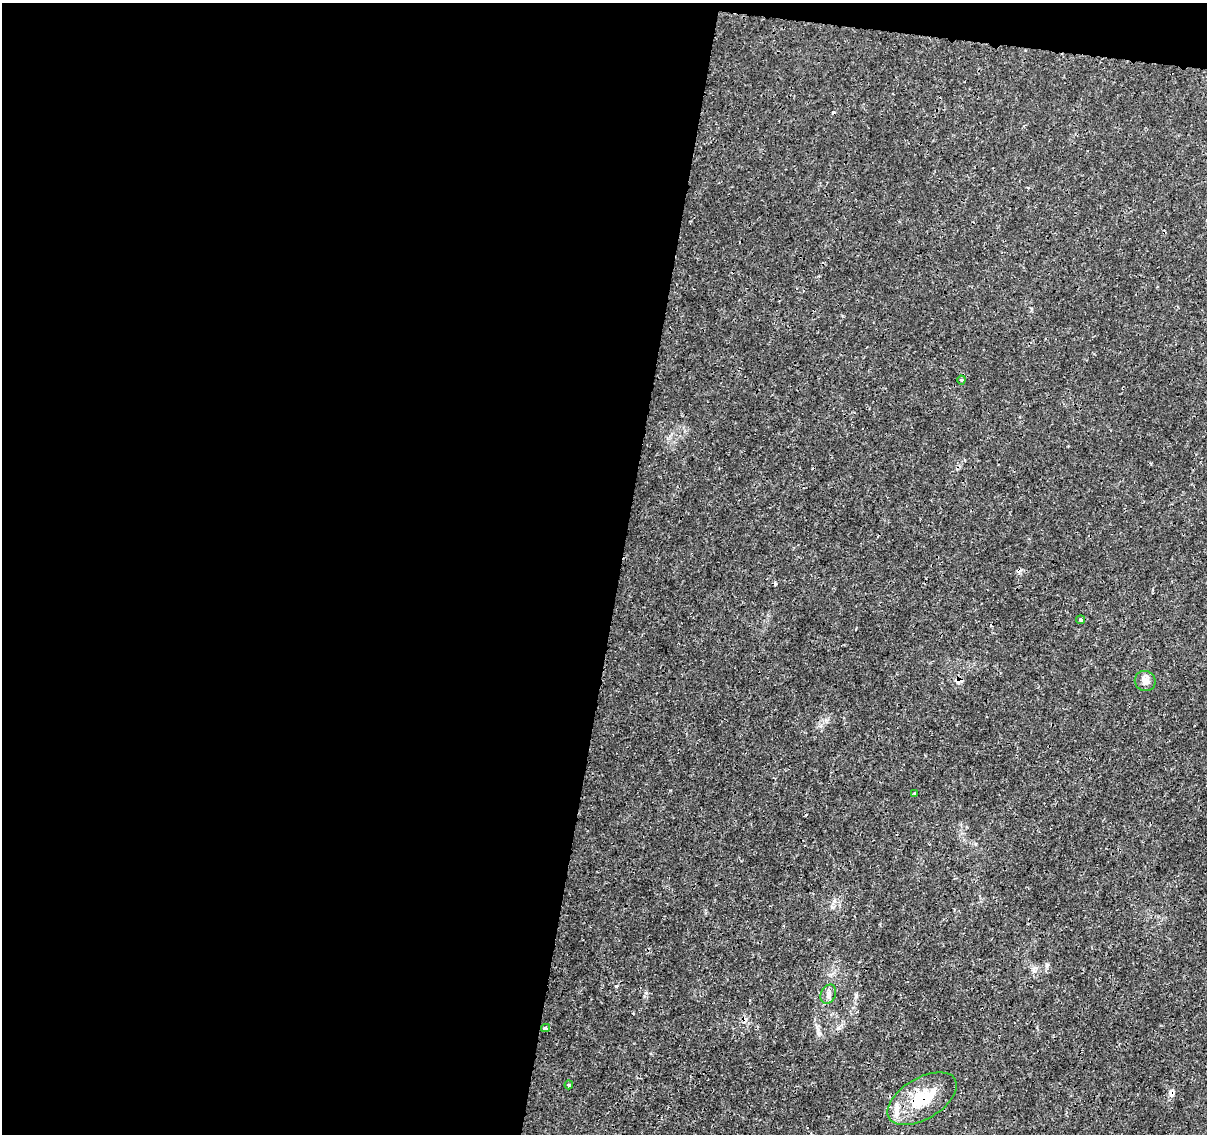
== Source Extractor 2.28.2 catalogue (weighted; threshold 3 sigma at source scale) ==
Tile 1 of 4 x 4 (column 1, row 1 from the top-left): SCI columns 14-1218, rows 3685-4816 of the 4832 x 5042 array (HDU 1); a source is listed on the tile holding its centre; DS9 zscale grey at full resolution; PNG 1209 x 1136 px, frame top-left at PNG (2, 3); each listed source drawn as its Kron ellipse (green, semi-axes under 4 px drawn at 4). Shown black and unused: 53% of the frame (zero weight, under 3 of 4 exposures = <1% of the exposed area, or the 3 px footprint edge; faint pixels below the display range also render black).
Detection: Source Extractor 2.28.2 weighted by HDU 2 'WHT'; one run over the whole footprint, this tile lists its part. Background 0.00203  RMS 7.8e-04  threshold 0.00352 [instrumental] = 3 sigma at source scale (4.5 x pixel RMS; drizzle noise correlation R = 1.50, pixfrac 1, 0.0396/0.0396 arcsec/px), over >= 5 px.
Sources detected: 13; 4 cosmic-ray / hot-pixel residue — neither listed nor drawn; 1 inside a brighter listed object's ellipse — not listed separately; the other 8 listed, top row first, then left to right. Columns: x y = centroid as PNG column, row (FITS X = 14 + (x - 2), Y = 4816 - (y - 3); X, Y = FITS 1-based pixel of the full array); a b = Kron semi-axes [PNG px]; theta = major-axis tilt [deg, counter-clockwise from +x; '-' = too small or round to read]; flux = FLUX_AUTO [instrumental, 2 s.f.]
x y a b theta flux
961 380 4 4 - 0.1
1081 620 4 4 - 0.18
1145 681 10 10 - 0.48
914 793 4 4 - 0.075
828 994 10 7 65 0.33
545 1028 4 3 - 0.15
569 1085 4 4 - 0.095
922 1099 38 20 31 3.5
Overlapping masked pixels (flux is a lower limit): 1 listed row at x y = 922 1099